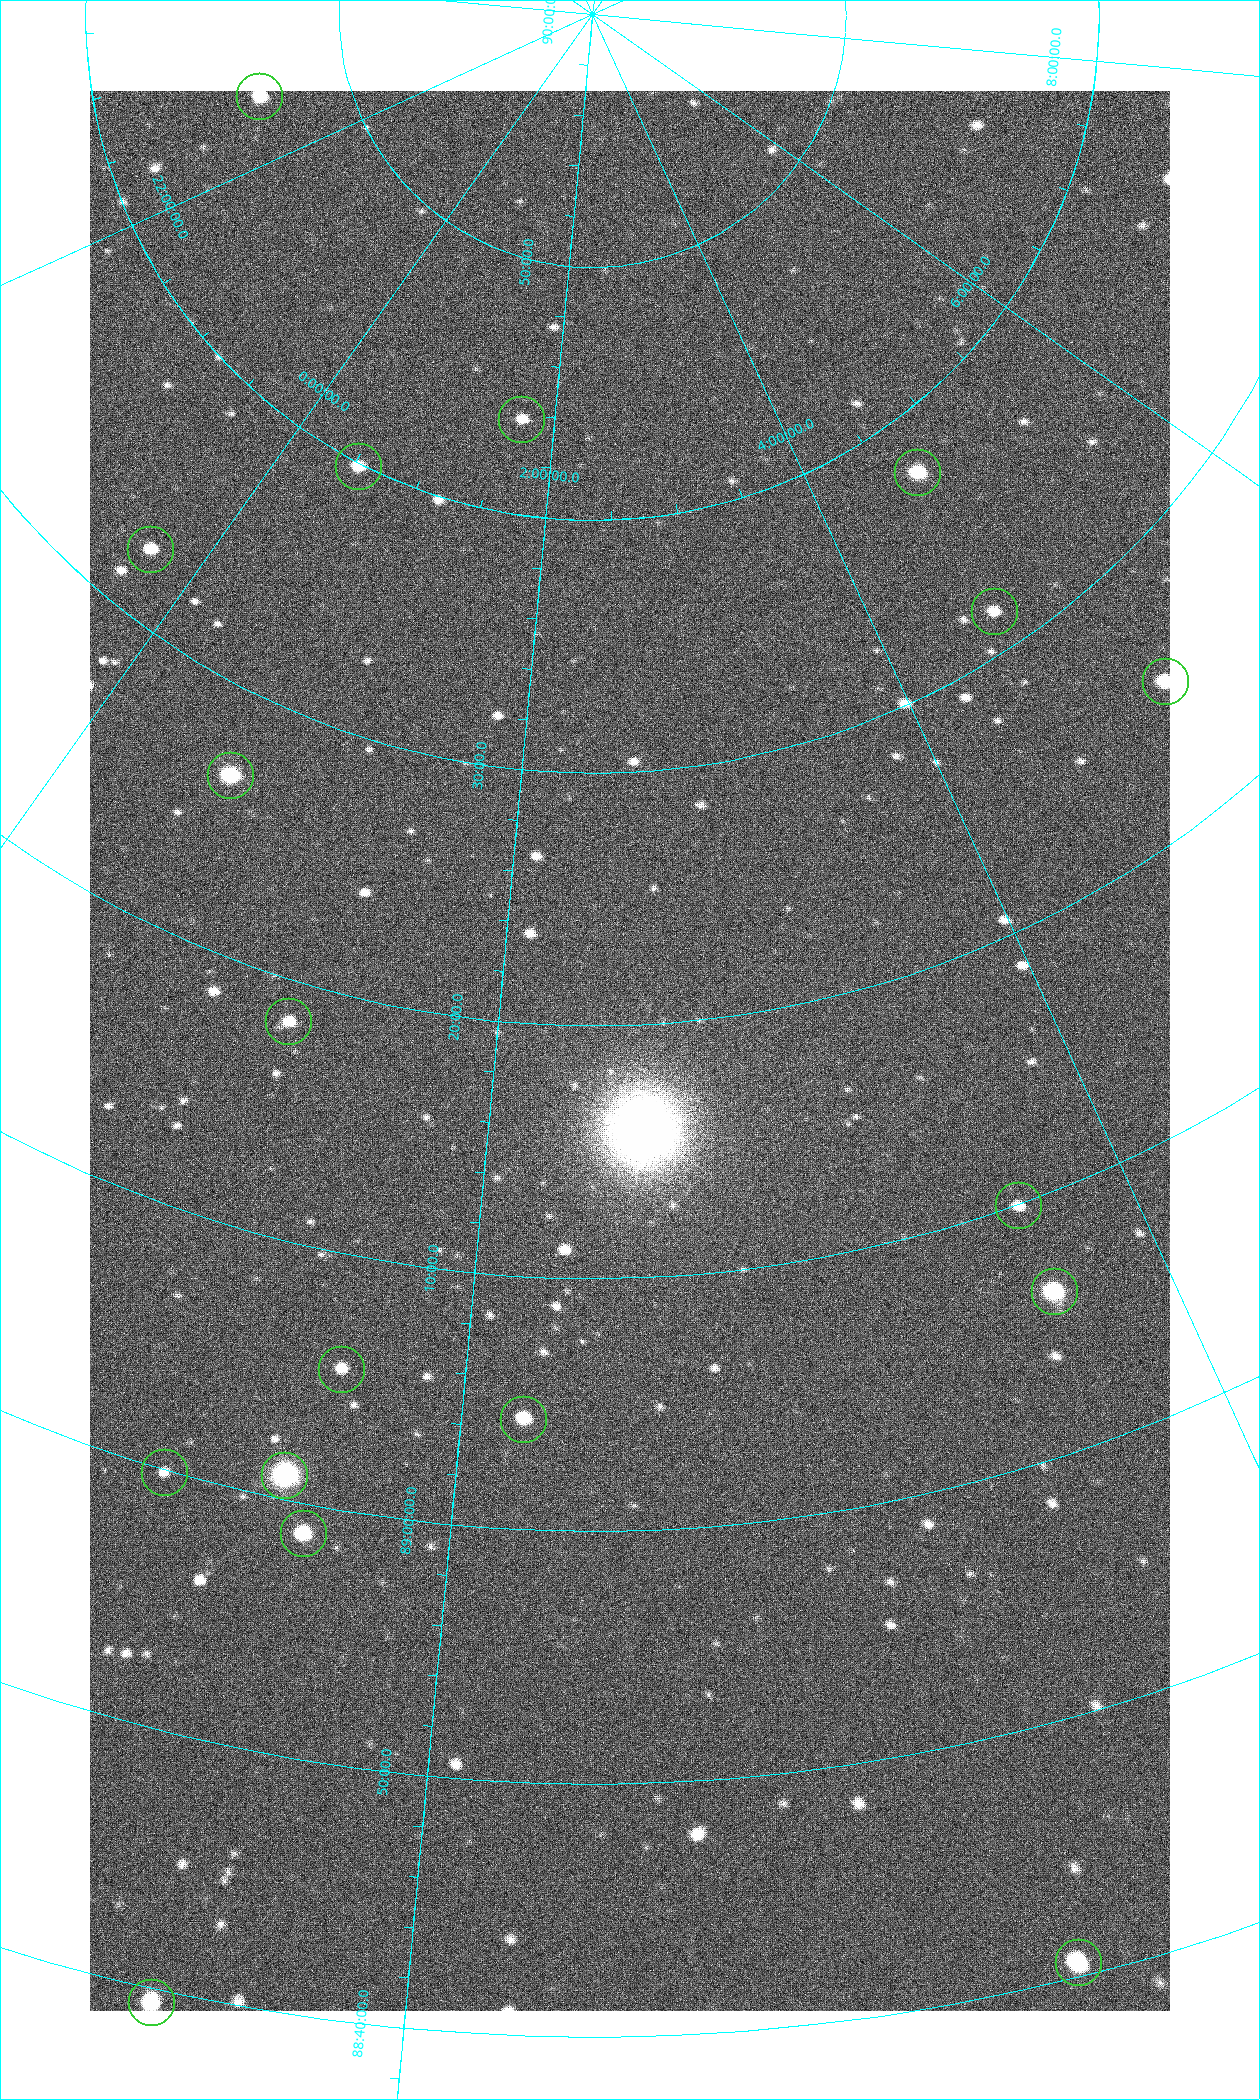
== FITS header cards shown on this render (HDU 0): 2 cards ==
NAXIS1  =                 1080 / length of data axis 1
NAXIS2  =                 1920 / length of data axis 2

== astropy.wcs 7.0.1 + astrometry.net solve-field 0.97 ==
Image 1080 x 1920 px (HDU 0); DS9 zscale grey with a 90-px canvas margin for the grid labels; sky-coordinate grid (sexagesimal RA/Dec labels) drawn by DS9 from the SOLVED WCS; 18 Tycho-2 reference stars matched to detected sources circled (green)
Header WCS: none
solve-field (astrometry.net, Tycho-2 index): SOLVED blind (the file carries no WCS)
Solved WCS: RA---TAN-SIP/DEC--TAN-SIP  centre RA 02:29:37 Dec +89:19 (37.40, +89.32 deg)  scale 2.37 arcsec/px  FOV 42.7' x 76.0'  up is +2 deg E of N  parity flipped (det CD > 0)
(file carries no celestial WCS; the grid is the blind solution)
Tycho-2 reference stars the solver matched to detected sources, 18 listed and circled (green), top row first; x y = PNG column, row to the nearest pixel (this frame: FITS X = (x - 90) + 1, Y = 1920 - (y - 91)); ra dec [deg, ICRS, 3 dp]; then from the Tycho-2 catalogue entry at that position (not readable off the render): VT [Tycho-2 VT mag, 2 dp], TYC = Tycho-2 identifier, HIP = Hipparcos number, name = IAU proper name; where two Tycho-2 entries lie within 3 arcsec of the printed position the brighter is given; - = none
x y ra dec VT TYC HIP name
259 96 319.196 +89.774 9.69 4661-2-1 - -
521 419 25.399 +89.729 11.04 4627-64-1 - -
358 466 7.906 +89.665 10.51 4627-6-1 - -
917 472 70.692 +89.630 9.34 4629-37-1 - -
150 549 355.808 +89.543 10.14 4662-135-1 - -
994 611 69.250 +89.526 11.02 4629-45-1 - -
1165 681 75.971 +89.421 9.41 4629-33-1 - -
230 775 9.931 +89.444 8.22 4627-49-1 3128 -
288 1021 18.559 +89.307 10.52 4627-75-1 - -
1018 1205 55.017 +89.166 11.19 4628-70-1 - -
1054 1291 55.225 +89.105 8.15 4628-68-1 17195 -
341 1369 24.867 +89.092 10.76 4627-125-1 - -
523 1419 32.549 +89.073 9.84 4628-149-1 - -
164 1472 19.000 +88.998 11.53 4627-46-1 - -
284 1475 23.461 +89.016 6.47 4627-259-1 7283 -
303 1533 24.587 +88.980 9.00 4627-86-1 - -
1078 1962 49.382 +88.676 8.64 4628-25-1 - -
151 2002 22.838 +88.657 9.18 4627-37-1 - -